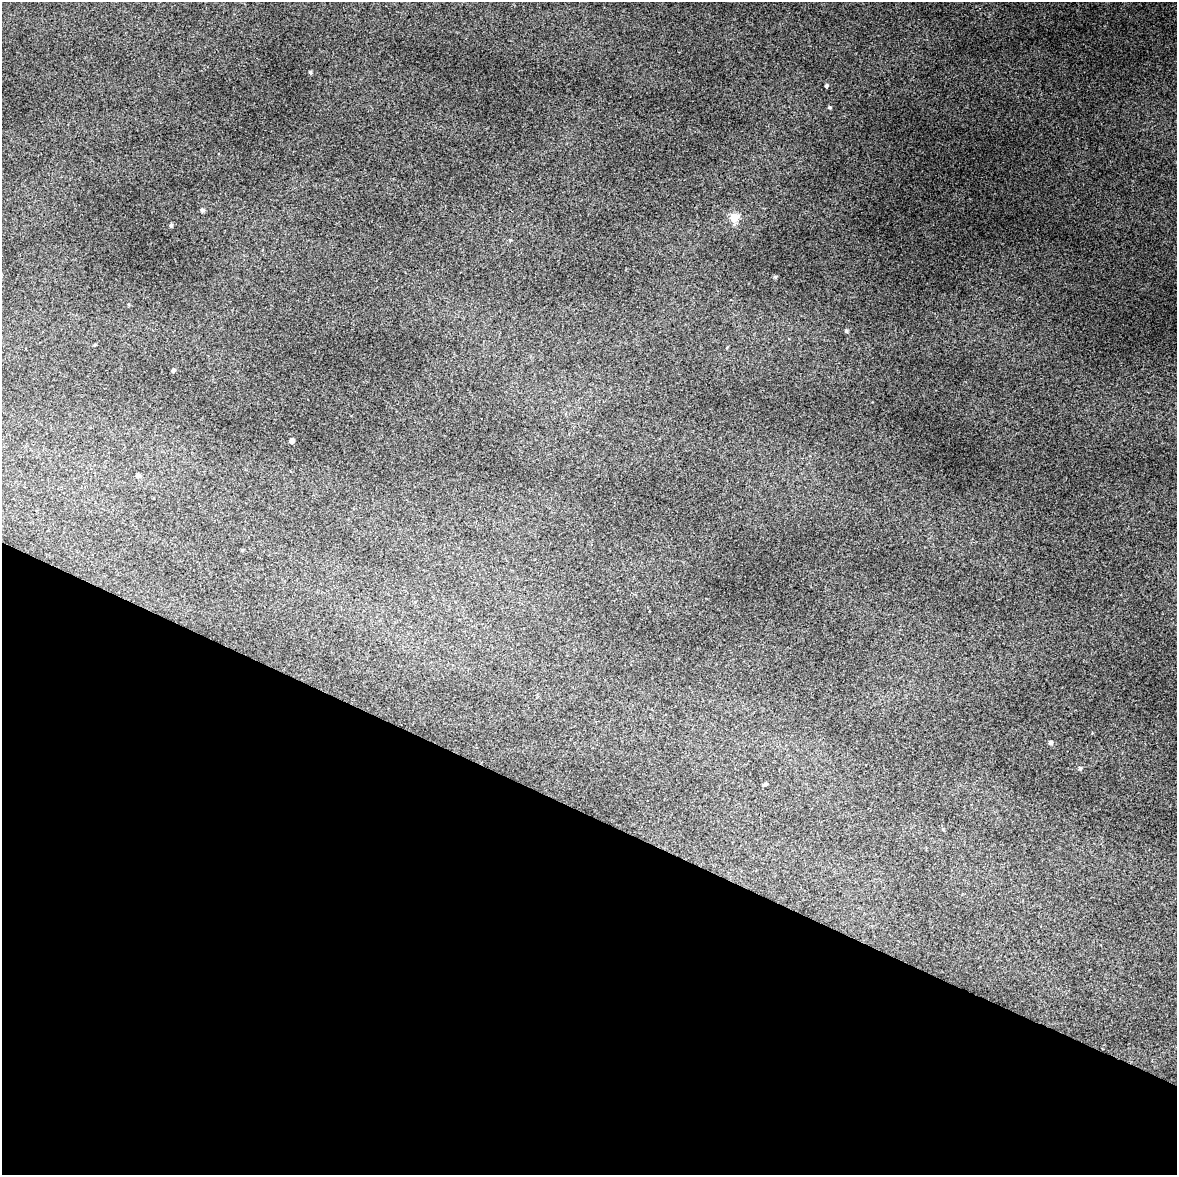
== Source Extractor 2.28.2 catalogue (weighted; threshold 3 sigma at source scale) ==
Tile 11 of 4 x 3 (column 3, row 3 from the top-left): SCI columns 2355-3529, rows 258-1430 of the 4707 x 4001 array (HDU 1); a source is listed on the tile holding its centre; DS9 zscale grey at full resolution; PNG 1179 x 1177 px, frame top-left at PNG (2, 2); no overlay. Shown black and unused: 31% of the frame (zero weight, under 3 of 4 exposures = <1% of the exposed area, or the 3 px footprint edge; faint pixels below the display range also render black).
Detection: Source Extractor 2.28.2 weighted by HDU 2 'WHT'; one run over the whole footprint, this tile lists its part. Background 0.119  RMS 0.0097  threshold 0.0436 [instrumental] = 3 sigma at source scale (4.5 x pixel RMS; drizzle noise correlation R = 1.50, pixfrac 1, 0.0396/0.0396 arcsec/px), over >= 5 px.
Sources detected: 17; all 17 listed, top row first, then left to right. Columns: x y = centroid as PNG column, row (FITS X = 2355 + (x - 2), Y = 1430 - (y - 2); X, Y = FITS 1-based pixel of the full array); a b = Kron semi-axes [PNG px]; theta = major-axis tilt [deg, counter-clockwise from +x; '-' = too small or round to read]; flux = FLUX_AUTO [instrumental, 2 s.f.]
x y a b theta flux
310 72 4 4 - 1.3
826 86 4 3 - 1.5
830 107 4 4 - 1.2
202 210 5 5 - 2.3
734 217 5 5 - 34
171 225 4 4 - 1.6
510 240 4 4 - 0.95
775 277 5 4 - 1.3
846 331 4 4 - 1.6
95 345 4 3 - 0.96
173 370 4 4 - 2.1
292 441 4 4 - 5.3
138 475 5 4 - 2.3
242 550 4 3 - 0.89
1051 742 5 5 - 2.3
1080 768 4 4 - 1.6
765 784 4 3 - 1.8